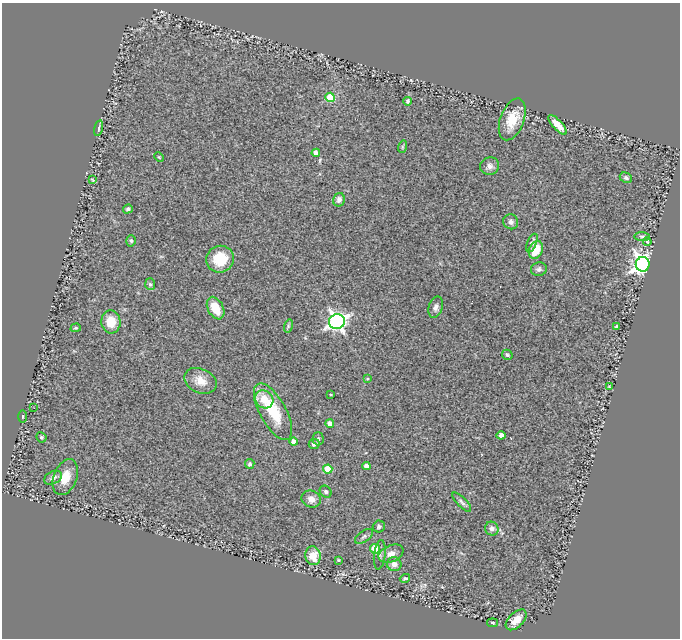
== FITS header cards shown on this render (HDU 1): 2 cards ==
NAXIS1  =                  678
NAXIS2  =                  636

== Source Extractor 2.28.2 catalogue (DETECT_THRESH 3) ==
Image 678 x 636 px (HDU 1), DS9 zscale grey, 1 PNG px = 1 image px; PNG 682 x 640 px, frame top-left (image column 1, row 636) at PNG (2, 3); each listed source drawn as its Kron ellipse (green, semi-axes under 4 px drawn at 4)
Background 0.585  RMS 0.065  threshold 0.194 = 3 sigma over >= 5 px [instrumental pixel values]
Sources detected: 65; all 65 listed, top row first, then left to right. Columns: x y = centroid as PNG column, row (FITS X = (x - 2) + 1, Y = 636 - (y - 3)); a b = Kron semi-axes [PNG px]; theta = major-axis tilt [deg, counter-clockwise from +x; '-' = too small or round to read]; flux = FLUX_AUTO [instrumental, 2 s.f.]
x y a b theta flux
330 97 5 4 - 160
408 101 4 3 - 11
512 119 22 12 69 100
558 125 12 5 -48 43
99 128 8 3 78 7.5
402 147 6 4 72 6
316 153 4 4 - 32
159 157 5 3 - 3.6
490 166 9 8 - 20
626 178 6 5 - 9.4
92 180 4 2 - 4.1
339 200 7 6 - 18
128 209 5 4 - 10
511 222 7 7 - 14
642 236 8 3 -5 6.3
131 241 5 4 - 7.1
647 242 4 3 - 4.6
532 243 10 4 68 13
536 250 9 6 68 89
220 259 14 13 - 120
643 264 7 7 - 2400
539 269 8 6 12 12
150 284 6 5 - 7.6
436 307 11 6 74 18
216 308 12 7 -63 91
337 321 8 7 - 1700
111 322 11 9 -85 71
288 326 7 4 73 7.6
617 327 3 3 - 7.2
76 328 5 4 - 5.4
507 355 5 5 - 7.2
367 379 4 3 - 4
200 381 17 12 -24 54
609 386 3 2 - 2.6
331 395 3 2 - 3.2
264 399 9 8 - 77
34 408 3 3 - 2.9
273 412 31 13 -61 170
22 417 6 3 89 4.6
330 423 4 4 - 29
501 435 4 4 - 41
41 437 5 4 - 7.1
318 439 6 5 - 8.4
294 442 4 4 - 32
314 444 5 5 - 16
250 464 5 4 - 11
366 466 4 4 - 30
328 469 4 4 - 130
65 477 18 11 69 65
53 478 9 6 28 17
326 492 6 5 - 8.2
311 499 10 8 -22 29
462 502 12 4 -46 12
379 526 6 6 - 11
492 529 7 6 - 18
364 536 10 5 35 11
375 549 5 5 - 85
391 554 13 8 22 27
380 555 14 5 82 17
313 556 9 7 -78 71
338 560 3 3 - 4
394 564 7 7 - 25
405 578 5 3 - 6.9
516 620 13 7 45 44
493 623 5 3 - 5